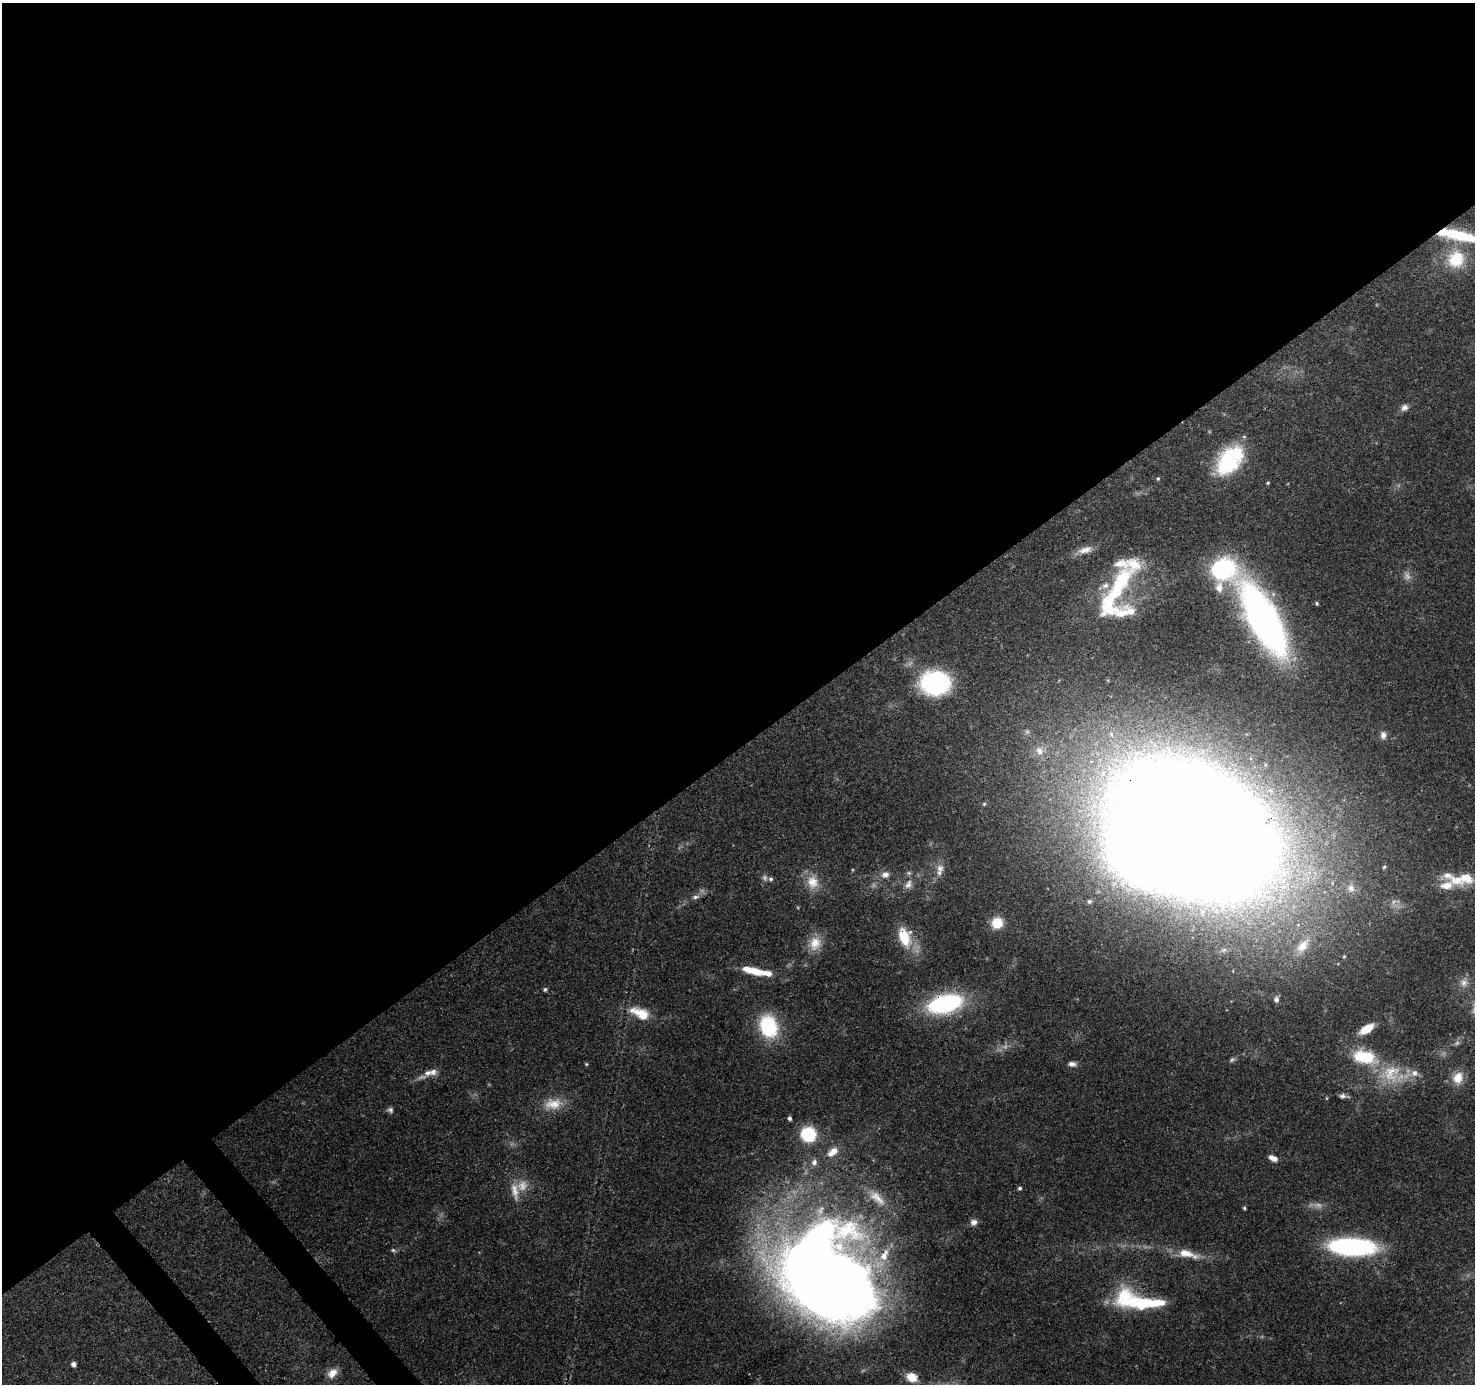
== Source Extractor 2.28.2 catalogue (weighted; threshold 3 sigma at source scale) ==
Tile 2 of 4 x 4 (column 2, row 1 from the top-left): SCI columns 1571-3043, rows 4359-5740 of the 6088 x 6013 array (HDU 1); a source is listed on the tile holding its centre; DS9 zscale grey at full resolution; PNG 1477 x 1386 px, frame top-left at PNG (2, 3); no overlay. Shown black and unused: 55% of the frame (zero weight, under 3 of 4 exposures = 7% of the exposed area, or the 3 px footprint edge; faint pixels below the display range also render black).
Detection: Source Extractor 2.28.2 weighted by HDU 2 'WHT'; one run over the whole footprint, this tile lists its part. Background 0.0987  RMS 0.0038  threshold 0.0171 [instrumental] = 3 sigma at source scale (4.5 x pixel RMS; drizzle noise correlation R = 1.50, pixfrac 1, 0.0396/0.0396 arcsec/px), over >= 5 px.
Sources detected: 91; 4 too faint to see at this stretch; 3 inside a brighter object's white glare — not listed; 15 inside a brighter listed object's ellipse — not listed separately; the other 69 listed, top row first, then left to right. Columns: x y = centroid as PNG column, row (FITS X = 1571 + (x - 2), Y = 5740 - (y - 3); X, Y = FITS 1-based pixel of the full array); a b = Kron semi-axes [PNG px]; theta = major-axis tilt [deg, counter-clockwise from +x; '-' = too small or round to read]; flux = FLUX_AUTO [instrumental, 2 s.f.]
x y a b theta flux
1460 236 40 11 -13 22
1456 259 25 23 56 17
1404 407 10 8 38 1.9
1230 460 35 21 53 34
1158 478 5 4 - 0.49
1268 483 4 4 - 0.47
1085 550 21 9 13 4.1
1223 569 28 25 57 45
1120 582 55 20 62 31
1316 603 5 4 - 0.6
1126 612 44 18 4 12
1264 620 54 20 -62 240
935 683 28 22 -1 48
1383 735 10 8 -87 2
1039 751 13 10 -63 3.4
984 804 5 5 - 0.55
1192 829 99 65 -32 2600
1384 867 4 4 - 0.51
940 868 12 10 83 3.3
852 870 5 3 - 0.35
885 875 11 9 14 2.5
765 878 8 7 - 1.3
1466 878 23 19 -18 9.5
813 882 20 17 -81 7.4
908 884 14 9 68 2.7
1351 888 12 9 -77 2.6
695 897 11 5 10 1.5
1089 901 7 6 - 1.1
997 923 12 11 - 8.9
904 937 21 13 -73 13
815 943 19 15 74 7.2
1303 946 26 13 50 7.6
756 971 16 9 -23 5.5
1464 982 13 10 65 2.9
545 989 5 5 - 0.69
1276 999 6 5 - 1.6
945 1004 36 18 14 50
640 1013 27 12 -23 10
768 1026 17 13 -72 36
1366 1029 16 7 33 7.2
1364 1057 31 17 -12 18
1232 1060 9 5 37 0.96
586 1064 5 4 - 0.46
1072 1064 10 6 -2 1.7
427 1073 11 8 20 2.6
1390 1073 31 25 23 16
1458 1078 16 13 70 5.8
1343 1096 11 5 -5 1.5
1326 1098 5 3 - 0.35
553 1104 26 15 7 8
390 1110 9 7 -22 1.2
789 1118 4 4 - 1
808 1134 17 16 - 16
833 1152 16 10 39 4.5
1273 1158 10 6 -26 2.4
814 1162 9 8 - 1.9
522 1186 17 15 21 5.9
1020 1188 5 5 - 0.68
877 1198 30 12 -41 7
1244 1208 4 3 - 0.53
974 1222 9 7 34 2
1352 1247 44 15 -2 71
393 1250 6 5 - 0.72
1187 1254 33 10 -14 8.2
825 1280 95 67 -29 730
1138 1301 56 17 -9 39
73 1364 4 4 - 1.9
332 1373 14 10 44 3.8
912 1377 13 10 -24 5.8
Overlapping masked pixels (flux is a lower limit): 5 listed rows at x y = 1460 236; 1192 829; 904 937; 945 1004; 1138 1301
Isophote crosses this tile's border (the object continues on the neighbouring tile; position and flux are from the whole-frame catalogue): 1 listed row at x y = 1460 236